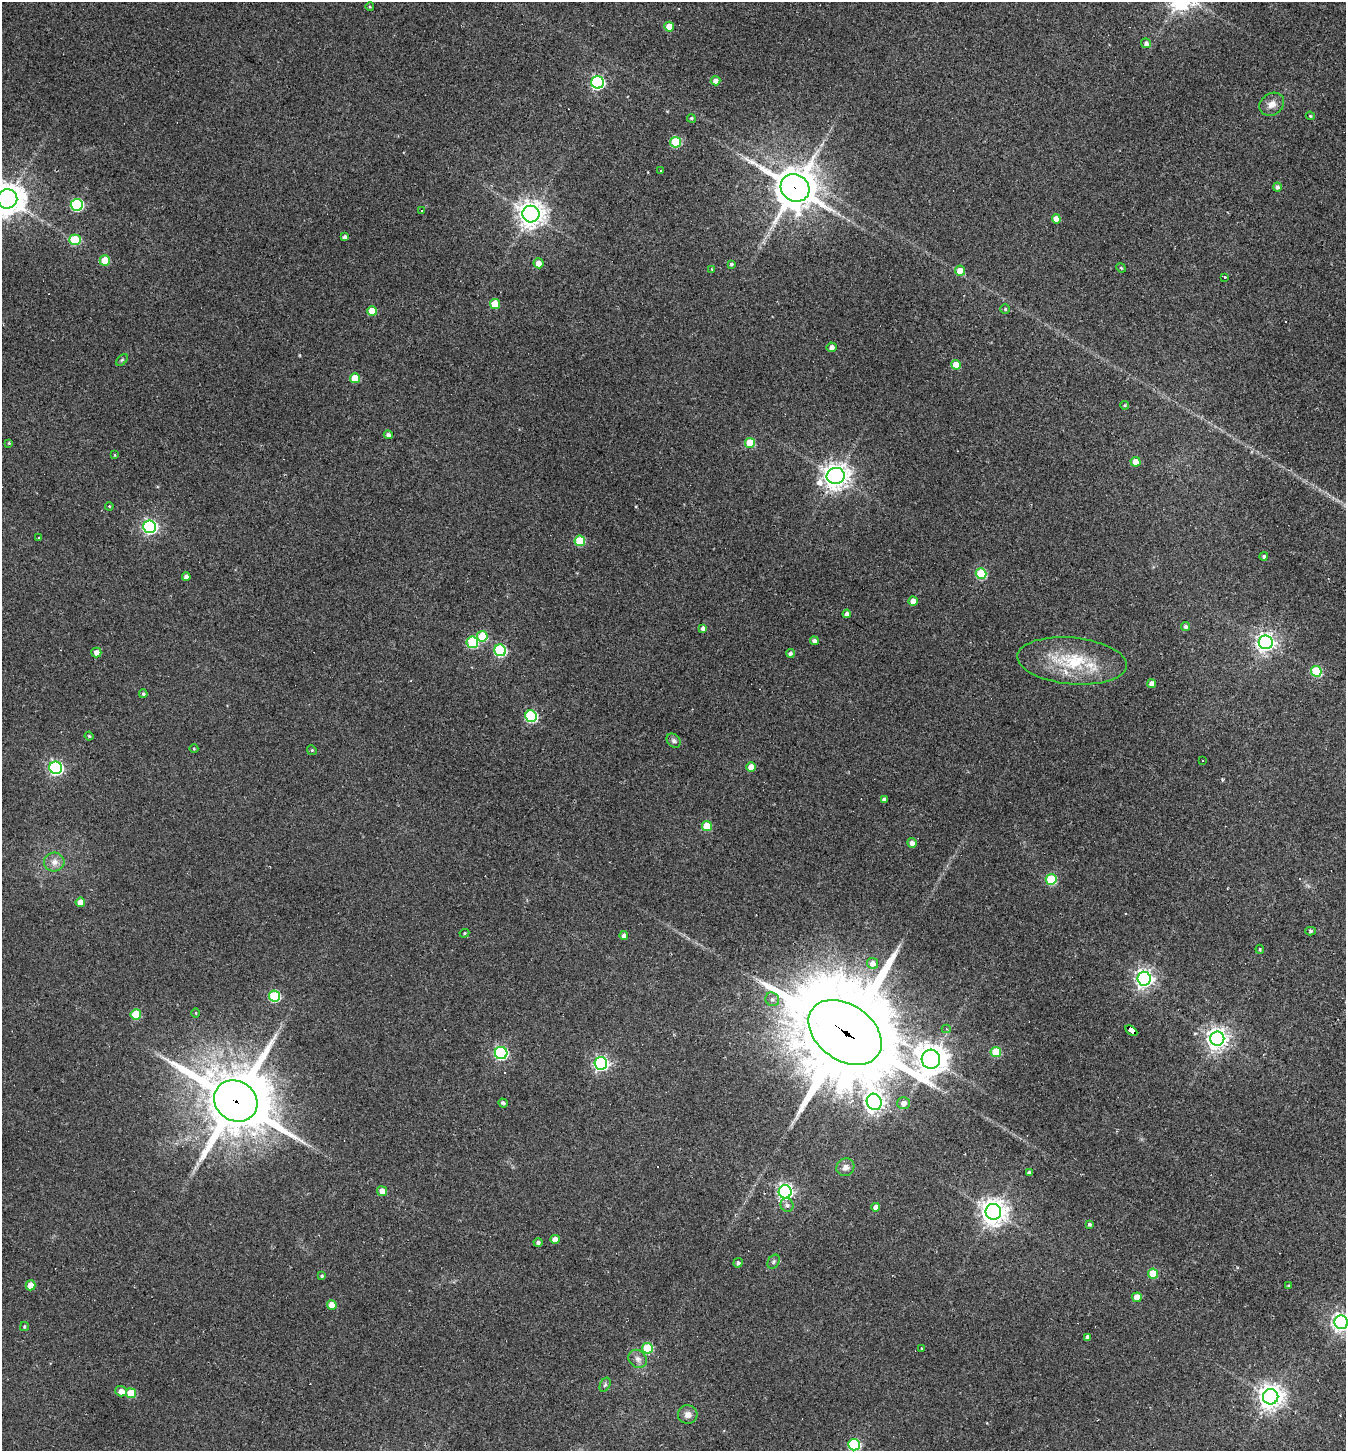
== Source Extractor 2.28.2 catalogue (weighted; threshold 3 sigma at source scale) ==
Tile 6 of 4 x 4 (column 2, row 2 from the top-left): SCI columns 1488-2831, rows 2898-4346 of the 5802 x 5794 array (HDU 1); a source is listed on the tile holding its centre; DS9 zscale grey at full resolution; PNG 1348 x 1453 px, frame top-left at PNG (2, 2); each listed source drawn as its Kron ellipse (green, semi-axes under 4 px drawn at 4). Shown black and unused: <1% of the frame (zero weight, under 2 of 3 exposures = <1% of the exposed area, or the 3 px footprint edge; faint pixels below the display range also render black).
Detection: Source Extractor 2.28.2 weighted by HDU 2 'WHT'; one run over the whole footprint, this tile lists its part. Background 0.06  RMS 0.0065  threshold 0.0294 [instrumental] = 3 sigma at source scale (4.5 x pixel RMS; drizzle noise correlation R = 1.50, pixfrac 1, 0.05/0.05 arcsec/px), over >= 5 px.
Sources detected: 138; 9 cosmic-ray / hot-pixel residue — neither listed nor drawn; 1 inside a brighter listed object's ellipse — not listed separately; the other 128 listed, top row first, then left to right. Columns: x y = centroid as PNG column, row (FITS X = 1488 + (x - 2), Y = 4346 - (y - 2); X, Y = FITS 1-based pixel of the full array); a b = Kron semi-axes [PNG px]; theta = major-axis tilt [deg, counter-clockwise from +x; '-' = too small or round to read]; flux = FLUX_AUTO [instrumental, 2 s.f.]
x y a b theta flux
370 7 4 3 - 0.61
669 27 5 5 - 9.4
1146 43 5 5 - 2.4
716 81 5 4 - 3.4
598 82 6 6 - 120
1272 104 13 10 36 4.9
1310 116 5 4 - 0.8
691 118 4 4 - 1.1
676 142 5 5 - 34
660 170 3 3 - 1
1277 187 4 4 - 2
795 188 15 13 -35 1900
7 199 10 9 - 1100
77 205 6 6 - 76
421 210 3 3 - 0.6
531 214 8 8 - 690
1056 219 4 4 - 5.8
344 237 4 4 - 1.8
75 240 5 5 - 35
105 261 5 5 - 16
539 263 5 5 - 5.3
731 264 4 3 - 1.2
1121 268 5 4 - 0.77
712 269 4 4 - 0.63
960 271 5 5 - 9.3
1225 278 3 3 - 21
495 304 5 5 - 14
1005 309 5 5 - 1
372 311 5 5 - 14
831 347 5 5 - 3
122 360 7 4 45 0.98
956 365 5 5 - 15
355 378 5 5 - 14
1124 405 4 3 - 0.81
388 435 4 4 - 2
9 443 4 4 - 0.86
750 443 5 5 - 22
115 455 4 2 - 0.45
1135 462 5 4 - 7.3
836 476 9 8 - 680
109 506 4 4 - 0.64
150 527 6 6 - 160
38 538 3 2 - 0.47
580 541 5 5 - 29
1264 556 4 4 - 1.2
981 574 5 5 - 40
186 577 4 4 - 2.7
913 601 4 4 - 5.8
847 614 4 4 - 2.3
1186 626 4 4 - 1.8
703 628 4 4 - 2.1
482 636 5 5 - 21
814 641 4 4 - 2.3
472 642 6 5 - 49
1266 642 7 7 - 310
500 650 6 6 - 69
96 652 5 5 - 4.4
790 653 4 4 - 1.9
1072 661 55 23 -5 42
1316 671 5 5 - 35
1152 684 4 4 - 4.6
143 694 4 4 - 1.1
531 716 6 5 - 69
89 736 4 4 - 0.8
674 741 8 6 -46 1.8
194 749 4 3 - 0.49
312 750 5 4 - 0.81
1202 760 2 2 - 0.47
751 767 4 4 - 6.7
56 768 6 6 - 150
884 799 4 4 - 2.2
707 826 5 5 - 17
912 843 5 4 - 3.2
54 862 10 9 - 4.7
1051 879 5 5 - 45
80 902 4 4 - 5.7
1310 931 5 4 - 1.3
464 933 5 4 - 0.79
624 935 4 4 - 2.4
1260 949 5 3 - 0.85
873 963 6 5 - 3.1
1144 979 7 6 - 290
274 996 5 5 - 49
772 999 7 6 - 2.4
196 1013 5 3 - 0.59
136 1014 5 5 - 22
946 1029 4 4 - 1.1
1131 1031 7 4 -33 200
845 1032 40 28 -35 14000
1217 1039 7 7 - 460
996 1052 5 5 - 25
501 1053 6 6 - 100
931 1059 9 9 - 960
601 1063 6 6 - 160
236 1101 22 19 -34 5000
874 1102 8 7 - 360
503 1103 5 3 - 1.3
903 1103 6 6 - 3.5
845 1167 9 8 - 3.5
1029 1173 4 3 - 1.3
382 1191 5 5 - 5.3
785 1192 6 6 - 200
787 1205 7 6 - 2.2
876 1207 4 4 - 3.2
993 1212 8 8 - 670
1089 1224 4 3 - 1.3
555 1239 4 4 - 5.3
538 1242 4 4 - 1.9
774 1262 7 5 57 1.4
738 1263 5 4 - 1.7
1153 1274 5 5 - 21
322 1276 4 3 - 1.1
31 1285 5 5 - 6.7
1288 1286 4 4 - 0.94
1137 1297 5 4 - 8.4
332 1305 5 5 - 10
1341 1322 7 6 - 290
24 1326 4 3 - 0.81
1087 1337 4 3 - 1.4
647 1348 5 5 - 36
921 1348 3 2 - 0.54
638 1359 10 8 -42 3.3
605 1385 7 5 64 1.4
121 1391 6 5 - 4.8
131 1393 5 5 - 21
1271 1397 8 7 - 590
688 1414 10 9 - 3.9
854 1445 6 5 - 61
Overlapping masked pixels (flux is a lower limit): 4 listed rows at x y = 795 188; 1131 1031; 845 1032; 236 1101
Isophote crosses this tile's border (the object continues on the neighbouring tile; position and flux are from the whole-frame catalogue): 2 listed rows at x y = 7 199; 1341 1322